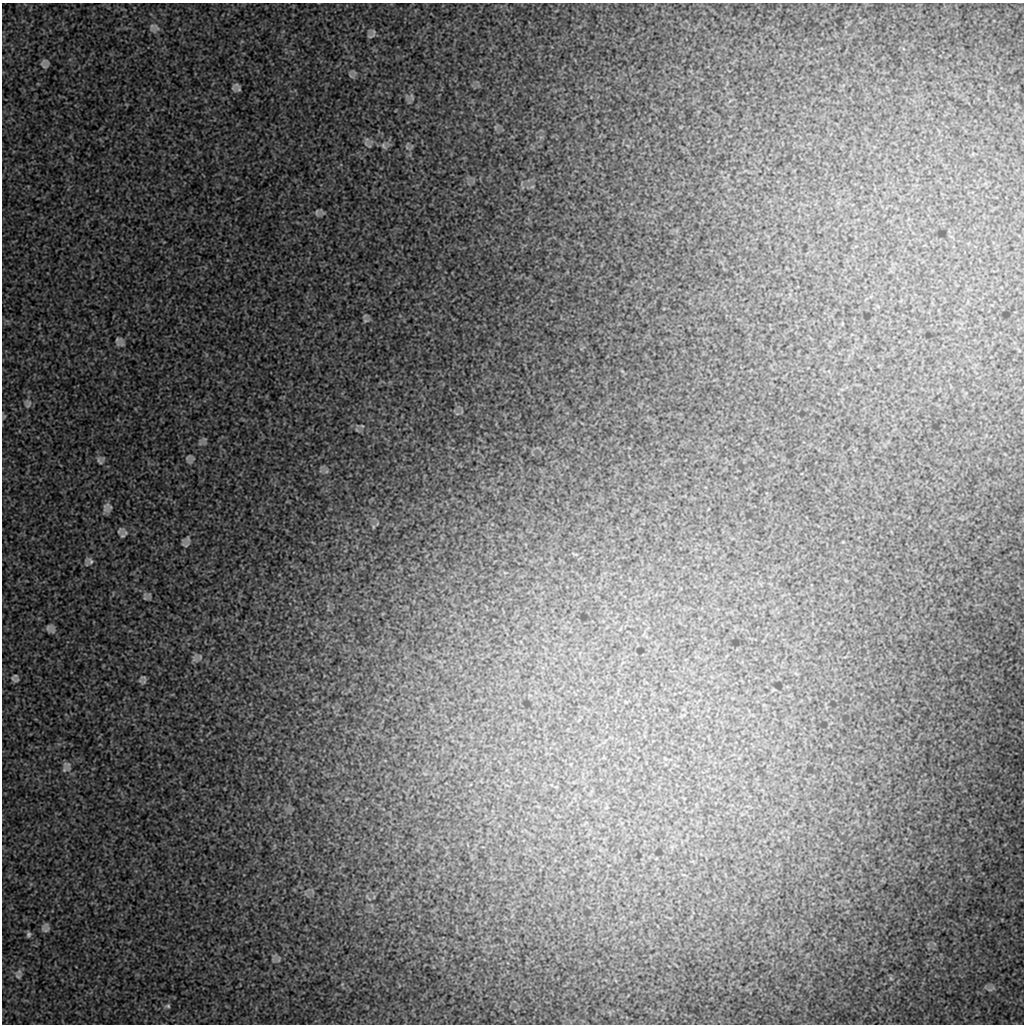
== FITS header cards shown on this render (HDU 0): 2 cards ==
NAXIS1  =                 1022 / length of data axis 1
NAXIS2  =                 1022 / length of data axis 2

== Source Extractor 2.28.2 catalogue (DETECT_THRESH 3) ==
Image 1022 x 1022 px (HDU 0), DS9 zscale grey, 1 PNG px = 1 image px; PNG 1026 x 1026 px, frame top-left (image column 1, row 1022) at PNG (2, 3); no overlay
Background 8820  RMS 40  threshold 120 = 3 sigma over >= 5 px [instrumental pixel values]
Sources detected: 32; all 32 listed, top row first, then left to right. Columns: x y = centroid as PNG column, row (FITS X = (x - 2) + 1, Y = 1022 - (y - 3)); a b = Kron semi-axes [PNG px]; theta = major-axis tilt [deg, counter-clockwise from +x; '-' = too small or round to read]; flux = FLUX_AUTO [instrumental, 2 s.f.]
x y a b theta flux
157 27 13 5 -44 7600
371 36 12 5 30 6400
45 64 7 7 - 9300
351 76 7 4 -19 4600
236 85 11 5 30 6600
412 97 12 3 -80 6100
366 143 13 3 -54 5800
383 146 10 6 -60 8000
532 187 6 4 19 3100
317 212 10 4 85 4400
366 320 8 4 -8 4800
118 340 13 8 -81 9600
28 404 12 7 77 9900
4 416 6 4 19 3000
362 426 5 4 - 2800
188 457 9 4 52 5100
100 461 12 6 -58 8800
106 505 14 6 80 14000
373 527 6 4 72 3100
123 536 9 8 - 9700
185 544 11 6 1 7100
90 561 11 7 -53 8300
145 598 6 5 - 4500
48 628 9 7 12 10000
200 657 8 6 71 7500
144 677 10 5 -8 6400
15 679 10 6 -18 8100
67 766 15 9 -58 14000
45 929 9 8 - 9200
28 934 7 5 71 5900
18 976 9 6 -34 7800
168 1006 6 5 - 4900